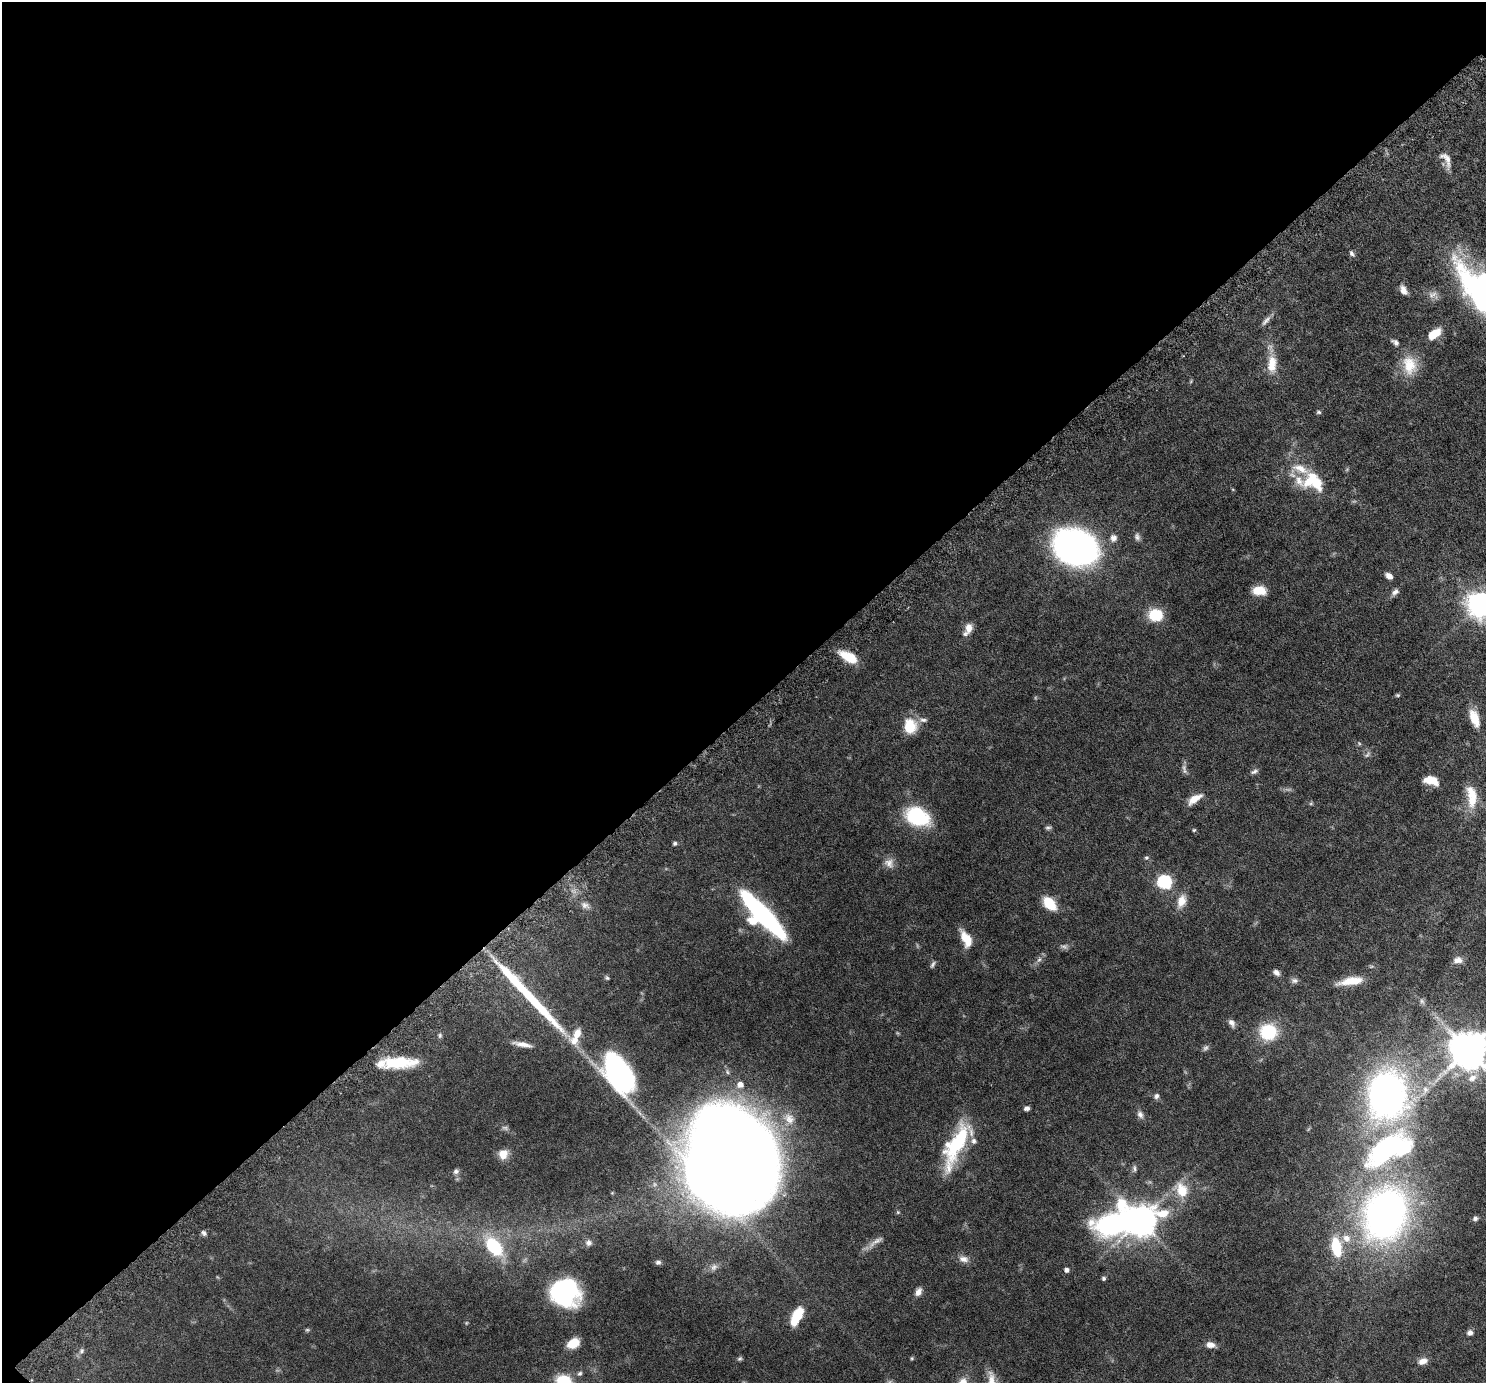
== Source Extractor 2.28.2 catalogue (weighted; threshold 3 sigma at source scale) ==
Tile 5 of 4 x 4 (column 1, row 2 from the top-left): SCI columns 71-1554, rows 3109-4489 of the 6076 x 6075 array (HDU 1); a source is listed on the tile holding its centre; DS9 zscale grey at full resolution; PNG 1488 x 1385 px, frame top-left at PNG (2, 2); no overlay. Shown black and unused: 52% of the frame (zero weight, under 6 of 12 exposures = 4% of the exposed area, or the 3 px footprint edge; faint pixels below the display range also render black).
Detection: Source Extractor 2.28.2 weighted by HDU 2 'WHT'; one run over the whole footprint, this tile lists its part. Background 0.0542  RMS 0.0019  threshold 0.00759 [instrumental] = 3 sigma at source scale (4.09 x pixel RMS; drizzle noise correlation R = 1.36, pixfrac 0.8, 0.05/0.05 arcsec/px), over >= 5 px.
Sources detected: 124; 9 too faint to see at this stretch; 5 inside a brighter object's white glare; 1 long thin detection or spike segment (spike, bleed or trail) — not listed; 7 inside a brighter listed object's ellipse — not listed separately; the other 102 listed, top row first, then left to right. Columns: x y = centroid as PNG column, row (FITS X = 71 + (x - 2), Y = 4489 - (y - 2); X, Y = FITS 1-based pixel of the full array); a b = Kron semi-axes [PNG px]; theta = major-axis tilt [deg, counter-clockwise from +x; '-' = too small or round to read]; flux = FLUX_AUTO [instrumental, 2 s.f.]
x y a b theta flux
1446 159 25 10 -63 1.6
1352 253 9 5 -58 0.44
1484 279 15 12 -71 4
1403 290 11 7 -62 1.2
1266 321 17 6 48 0.77
1434 334 15 8 36 3
1395 342 11 6 -33 0.62
1272 364 26 12 89 3.3
1409 365 27 19 -79 4.5
1319 412 6 5 - 0.29
1313 481 30 23 -34 6.9
1137 537 10 8 -71 0.6
1113 538 10 9 - 0.89
1075 547 28 21 -18 83
1389 576 9 6 -34 0.82
1259 590 12 8 -1 3.4
1395 592 11 7 42 0.71
1480 605 10 9 - 140
1155 615 15 13 -5 4.9
969 628 13 9 76 1.3
849 657 19 9 -29 4.1
1398 695 6 4 -19 0.22
1474 718 22 10 -70 2.8
910 726 17 14 -89 4.1
1359 743 6 4 -19 0.22
1254 771 10 6 25 0.48
1428 781 12 9 -23 1.6
1471 796 31 13 -83 3.9
1195 799 17 7 33 2.1
917 817 28 19 -26 11
1048 828 8 5 6 0.36
1194 830 5 4 - 0.2
675 843 5 4 - 0.32
1146 858 6 6 - 0.32
889 863 14 13 - 1.3
1164 882 7 7 - 20
1181 901 19 11 69 2.1
1049 903 14 9 -46 4.6
585 905 14 8 -24 0.93
764 915 58 13 -47 27
966 939 21 10 -63 2.7
1039 960 9 6 61 0.6
1458 960 12 9 6 1.1
933 964 10 4 59 0.37
1276 972 9 6 -37 0.66
607 978 6 5 - 0.27
1294 980 10 7 -7 0.53
1351 981 28 8 9 3.4
1422 1001 9 5 -54 0.47
1232 1023 11 7 -59 0.77
1268 1032 14 13 - 9.6
440 1035 7 5 90 0.31
576 1036 25 10 65 2.7
522 1044 25 6 -12 1.4
1205 1048 10 6 51 0.44
1468 1050 11 11 - 490
399 1063 36 11 2 7.3
619 1072 42 22 -59 33
727 1072 7 5 -69 0.37
1472 1078 13 9 25 1.3
740 1084 8 7 - 1.1
1425 1090 12 8 78 1.1
1387 1095 24 19 -86 110
1156 1096 7 6 - 0.56
1027 1108 6 5 - 0.55
1140 1114 11 7 -62 0.72
789 1119 19 14 -47 2.6
956 1145 54 17 64 13
1386 1149 68 27 43 29
503 1154 12 11 - 1.8
727 1169 68 53 -57 530
1134 1169 11 6 90 0.43
456 1171 7 7 - 0.51
1181 1190 22 16 -56 3.9
898 1212 6 5 - 0.23
1385 1214 38 30 71 98
1475 1218 6 5 - 0.44
1140 1220 11 10 - 250
1110 1225 53 36 39 29
204 1233 8 5 -56 0.45
1346 1238 11 9 -32 1.6
876 1242 28 7 36 1.2
588 1243 10 9 - 0.75
494 1247 23 13 -50 11
1336 1247 18 9 -79 6.4
963 1259 14 9 -12 1.1
658 1262 7 5 1 0.4
714 1267 11 8 46 0.78
1066 1270 6 6 - 0.52
1103 1278 5 5 - 0.36
918 1292 11 8 59 0.89
565 1293 28 26 -30 18
798 1313 15 11 46 3.2
1470 1333 7 6 - 0.71
573 1343 11 8 30 3.5
1210 1345 12 7 -11 1.1
82 1351 8 6 55 0.43
912 1358 5 4 - 0.21
740 1359 7 5 42 0.3
1423 1361 11 8 20 1.2
580 1373 7 6 - 0.37
564 1381 15 11 -15 5.3
Isophote crosses this tile's border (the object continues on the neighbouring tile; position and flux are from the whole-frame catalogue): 4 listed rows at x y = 1484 279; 1480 605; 1468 1050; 564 1381